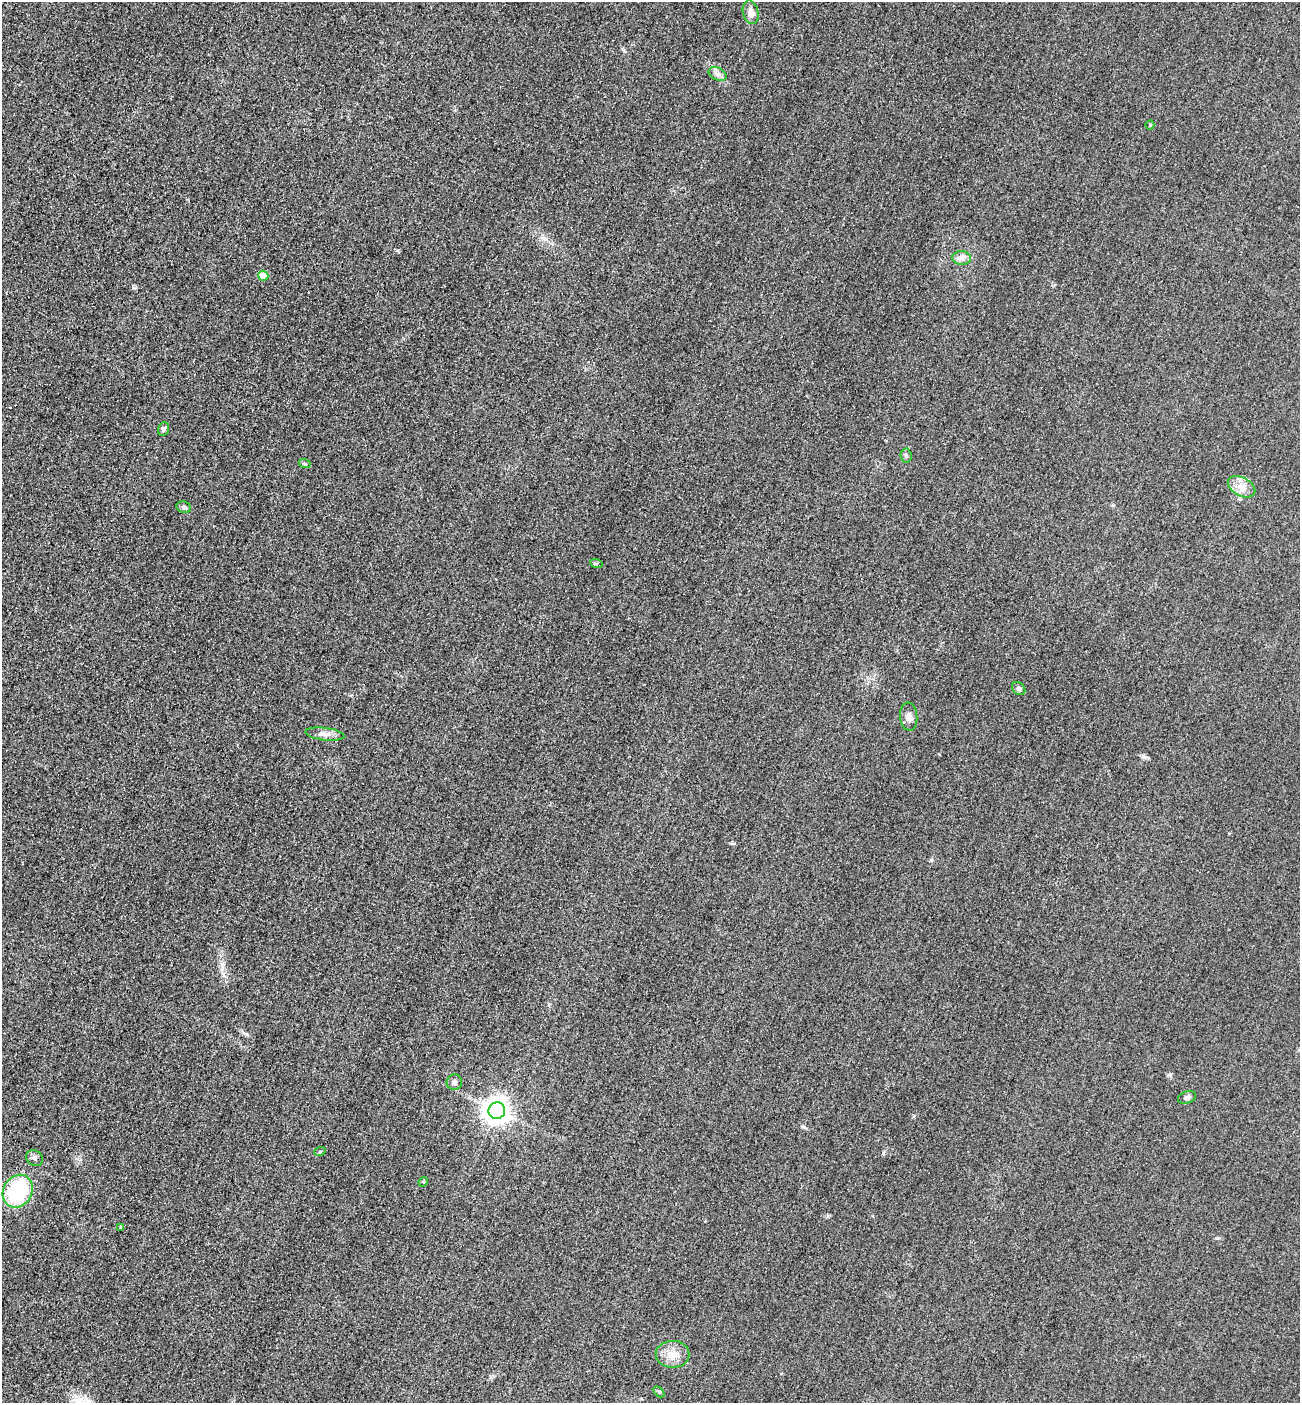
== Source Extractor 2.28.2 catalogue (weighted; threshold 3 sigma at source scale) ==
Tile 11 of 4 x 4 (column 3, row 3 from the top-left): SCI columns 2901-4198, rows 1427-2827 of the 5667 x 5654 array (HDU 1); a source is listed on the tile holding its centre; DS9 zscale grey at full resolution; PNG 1302 x 1405 px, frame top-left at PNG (2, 2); each listed source drawn as its Kron ellipse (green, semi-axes under 4 px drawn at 4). Shown black and unused: <1% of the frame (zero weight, under 3 of 4 exposures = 3% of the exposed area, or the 3 px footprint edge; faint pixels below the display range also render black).
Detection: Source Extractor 2.28.2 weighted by HDU 2 'WHT'; one run over the whole footprint, this tile lists its part. Background 0.0584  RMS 0.017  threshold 0.0756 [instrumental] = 3 sigma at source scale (4.5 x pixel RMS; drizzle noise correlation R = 1.50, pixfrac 1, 0.05/0.05 arcsec/px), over >= 5 px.
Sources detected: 24; all 24 listed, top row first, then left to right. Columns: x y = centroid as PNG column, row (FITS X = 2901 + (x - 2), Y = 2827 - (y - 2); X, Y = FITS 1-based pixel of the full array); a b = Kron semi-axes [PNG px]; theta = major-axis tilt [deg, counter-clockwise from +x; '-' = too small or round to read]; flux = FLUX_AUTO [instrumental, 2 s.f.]
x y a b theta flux
751 12 12 7 -75 9.5
718 74 9 6 -26 6.6
1150 125 4 4 - 1.9
962 258 9 7 -1 7.3
263 276 5 5 - 32
164 429 7 5 68 4.4
906 455 7 5 -86 3.7
305 464 6 3 -20 2
1241 487 15 9 -29 16
184 507 7 5 -20 3.5
596 563 6 4 -19 2.1
1019 689 7 5 -44 3.9
909 717 14 8 -85 9.8
325 734 19 6 -7 11
454 1082 8 7 - 5.8
1187 1097 9 6 19 5.7
497 1111 8 8 - 1600
320 1151 6 3 21 2.1
34 1158 9 7 -40 5.8
423 1182 5 4 - 1.7
18 1191 17 14 58 140
121 1227 4 3 - 2
673 1354 17 13 -1 21
659 1392 6 4 -44 2.2
Unlisted compact peaks at least as high as the median listed source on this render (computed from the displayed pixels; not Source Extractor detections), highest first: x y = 804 1127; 1144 757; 1218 1238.